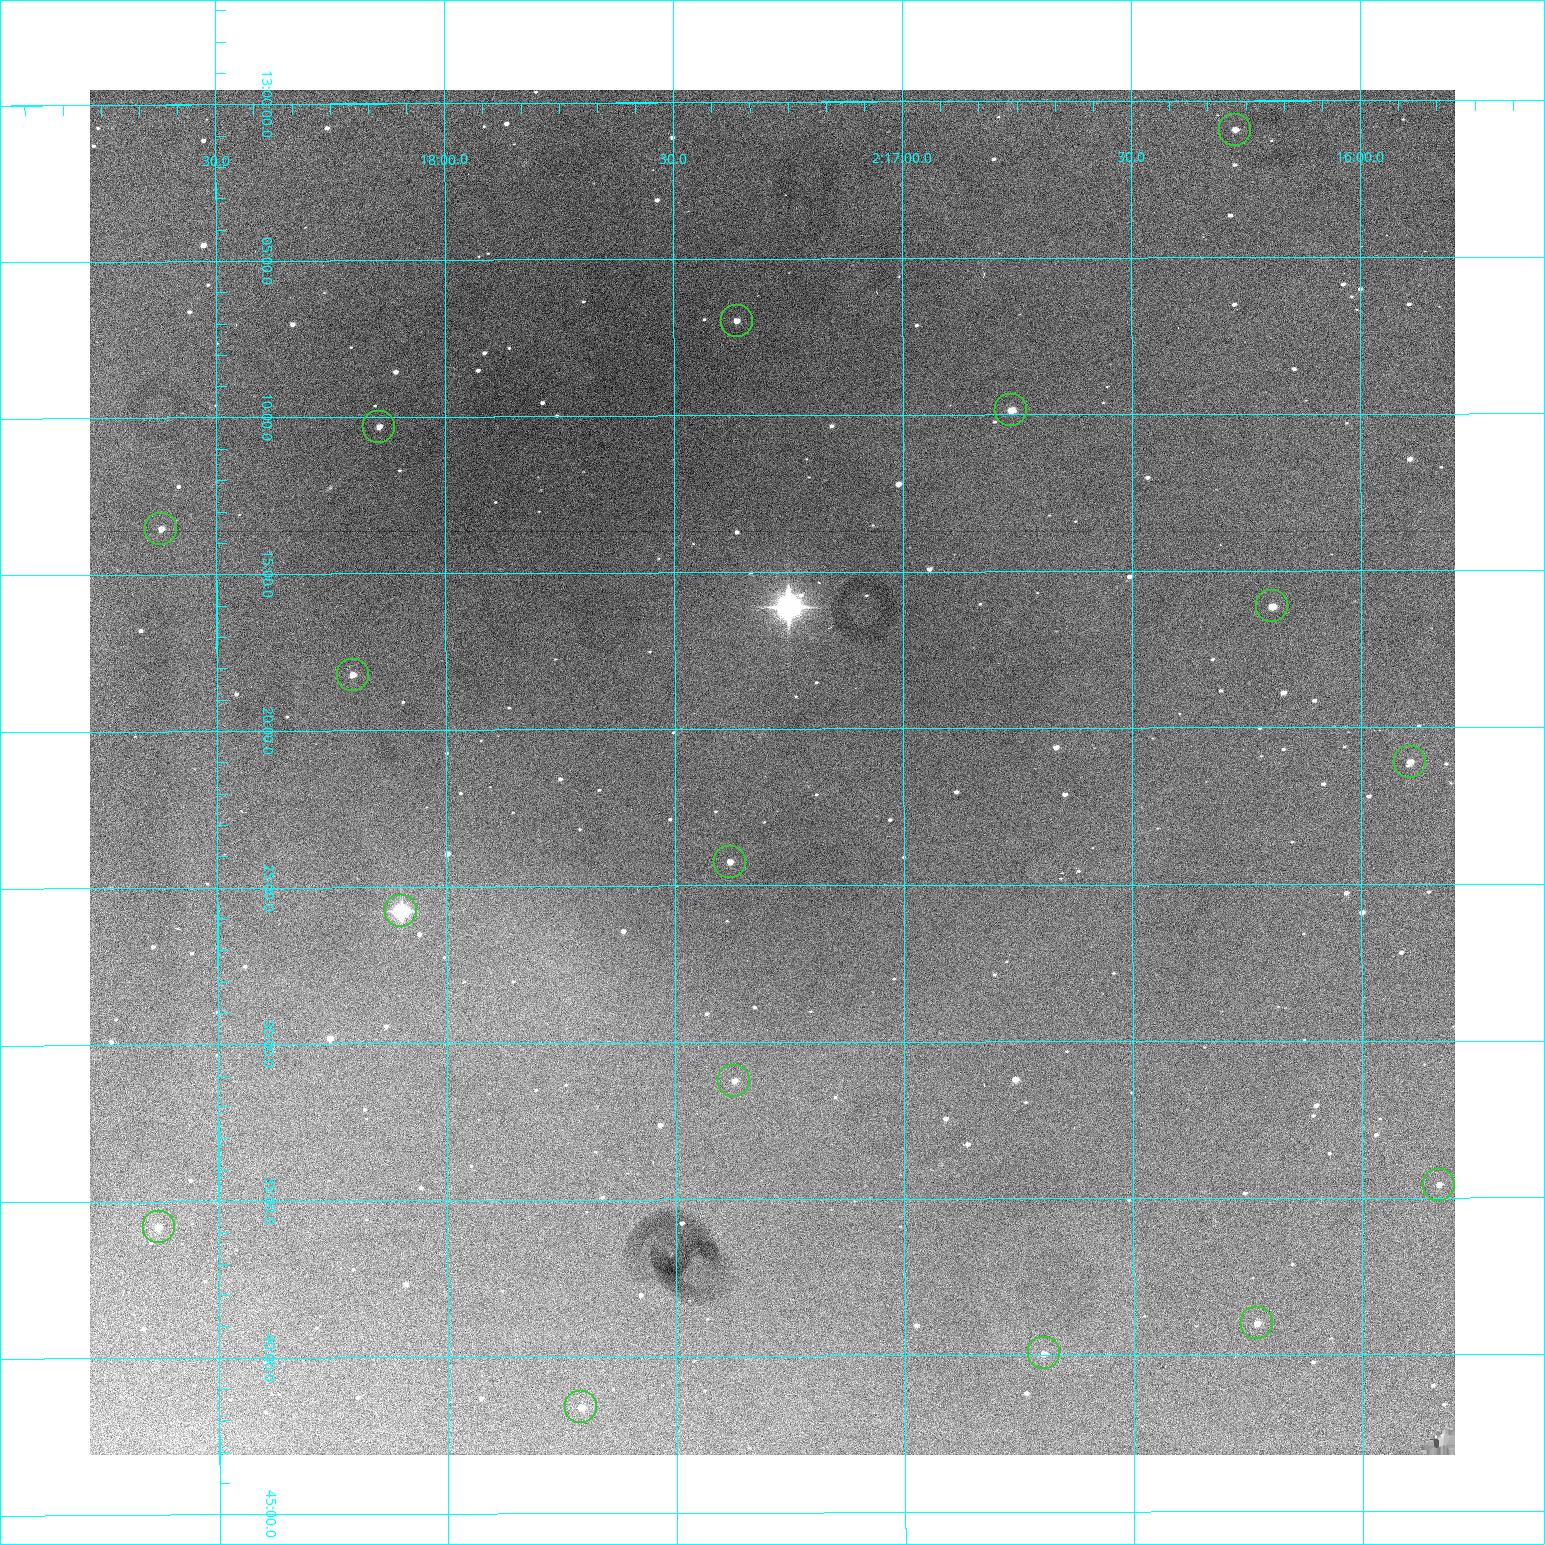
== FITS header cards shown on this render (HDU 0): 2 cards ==
NAXIS1  =                 1365 /fastest changing axis
NAXIS2  =                 1365 /next to fastest changing axis

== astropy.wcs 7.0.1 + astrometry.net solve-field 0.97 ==
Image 1365 x 1365 px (HDU 0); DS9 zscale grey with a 90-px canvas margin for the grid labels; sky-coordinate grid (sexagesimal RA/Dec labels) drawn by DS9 from the SOLVED WCS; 16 Tycho-2 reference stars matched to detected sources circled (green)
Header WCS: RA---TAN-SIP/DEC--TAN-SIP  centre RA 02:17:17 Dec +13:21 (34.32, +13.36 deg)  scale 1.91 arcsec/px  FOV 43.5' x 43.6'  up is -180 deg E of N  parity flipped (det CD > 0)
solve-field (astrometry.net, Tycho-2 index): VERIFIED the header's WCS against the Tycho-2 star catalogue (verified at 3 index scales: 10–16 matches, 0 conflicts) and refined it, rather than solving blind
Solved WCS: RA---TAN-SIP/DEC--TAN-SIP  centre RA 02:17:17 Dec +13:21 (34.32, +13.36 deg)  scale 1.91 arcsec/px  FOV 43.5' x 43.5'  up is -180 deg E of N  parity flipped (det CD > 0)
The solver's refit moves the header's centre by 0.16 arcsec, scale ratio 1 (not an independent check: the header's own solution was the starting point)
Tycho-2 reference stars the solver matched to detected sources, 16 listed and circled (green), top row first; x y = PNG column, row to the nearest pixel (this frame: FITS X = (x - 90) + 1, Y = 1365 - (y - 90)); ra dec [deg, ICRS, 3 dp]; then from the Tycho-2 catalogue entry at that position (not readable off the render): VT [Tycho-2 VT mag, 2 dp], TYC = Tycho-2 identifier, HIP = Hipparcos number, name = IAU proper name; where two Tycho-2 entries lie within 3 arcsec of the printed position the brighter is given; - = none
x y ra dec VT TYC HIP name
1235 130 34.068 +13.016 12.11 637-923-1 - -
737 321 34.341 +13.116 11.78 637-767-1 - -
1011 410 34.191 +13.165 10.78 637-980-1 - -
379 427 34.536 +13.172 12.67 637-944-1 - -
161 529 34.655 +13.226 12.20 637-883-1 - -
1272 606 34.049 +13.269 11.22 637-820-1 - -
353 675 34.551 +13.304 11.62 637-695-1 - -
1410 762 33.973 +13.352 11.91 637-1253-1 - -
730 862 34.345 +13.404 11.61 637-1245-1 - -
401 911 34.525 +13.430 7.86 637-948-1 10730 -
734 1081 34.343 +13.520 12.11 637-855-1 - -
1439 1185 33.958 +13.576 11.96 637-1126-1 - -
159 1227 34.658 +13.597 11.37 637-890-1 - -
1257 1323 34.057 +13.650 11.94 637-667-1 - -
1044 1353 34.174 +13.666 12.36 637-601-1 - -
581 1407 34.427 +13.694 11.59 637-1123-1 - -